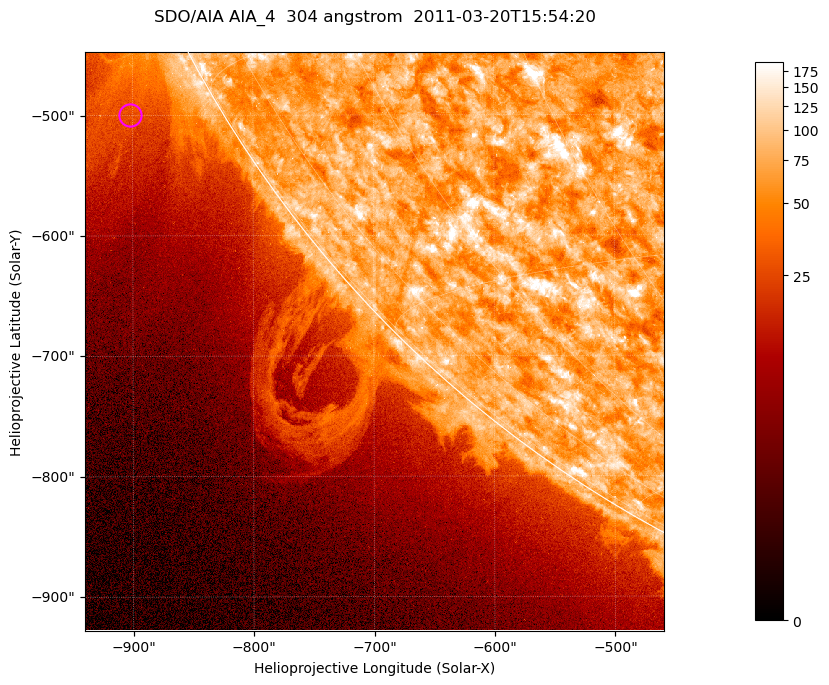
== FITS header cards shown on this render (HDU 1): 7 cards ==
TELESCOP= 'SDO/AIA '           / For AIA: SDO/AIA
INSTRUME= 'AIA_4   '           / For AIA: AIA_ATA1, AIA_ATA2, AIA_ATA3 or AIA_AT
WAVELNTH=                  304 / [angstrom] Wavelength
WAVEUNIT= 'angstrom'           / Wavelength unit: angstrom
DATE-OBS= '2011-03-20T15:54:20.123' / [ISO] Date when observation started; ISO 8
CTYPE1  = 'HPLN-TAN'           / CTYPE1; Typically HPLN
CTYPE2  = 'HPLT-TAN'           / CTYPE2; Typically HPLT

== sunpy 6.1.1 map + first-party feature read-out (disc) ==
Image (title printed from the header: SDO/AIA AIA_4  304 angstrom  2011-03-20T15:54:20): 801 x 801 px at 0.6 arcsec/px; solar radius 964 arcsec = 1606 px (partial field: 3.2% of the solar disc is inside the frame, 41% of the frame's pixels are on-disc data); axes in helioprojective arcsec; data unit not stated in the header (colour bar unlabelled)
Orientation: roll -0.132 deg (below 1 deg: not rotated)
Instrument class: DISC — disc imager (sunpy class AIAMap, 304 A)
Bright regions (active regions / flare kernels): reference = the on-disc median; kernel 7 px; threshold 5 sigma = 110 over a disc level ~71.8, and >= 1.15x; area >= 641 px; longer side >= 10 px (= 6 arcsec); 0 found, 0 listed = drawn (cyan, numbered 1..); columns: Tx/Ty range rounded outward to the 2 arcsec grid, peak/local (2 s.f.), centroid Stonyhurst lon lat
Off-limb structures (1.02-1.3 R_sun): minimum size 320 px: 8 found; the strongest spans PA ~115..125 deg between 1.02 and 1.19 R_sun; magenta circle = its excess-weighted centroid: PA ~120 deg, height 1.07 R_sun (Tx ~-902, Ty ~-500 arcsec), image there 1.9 x the reference